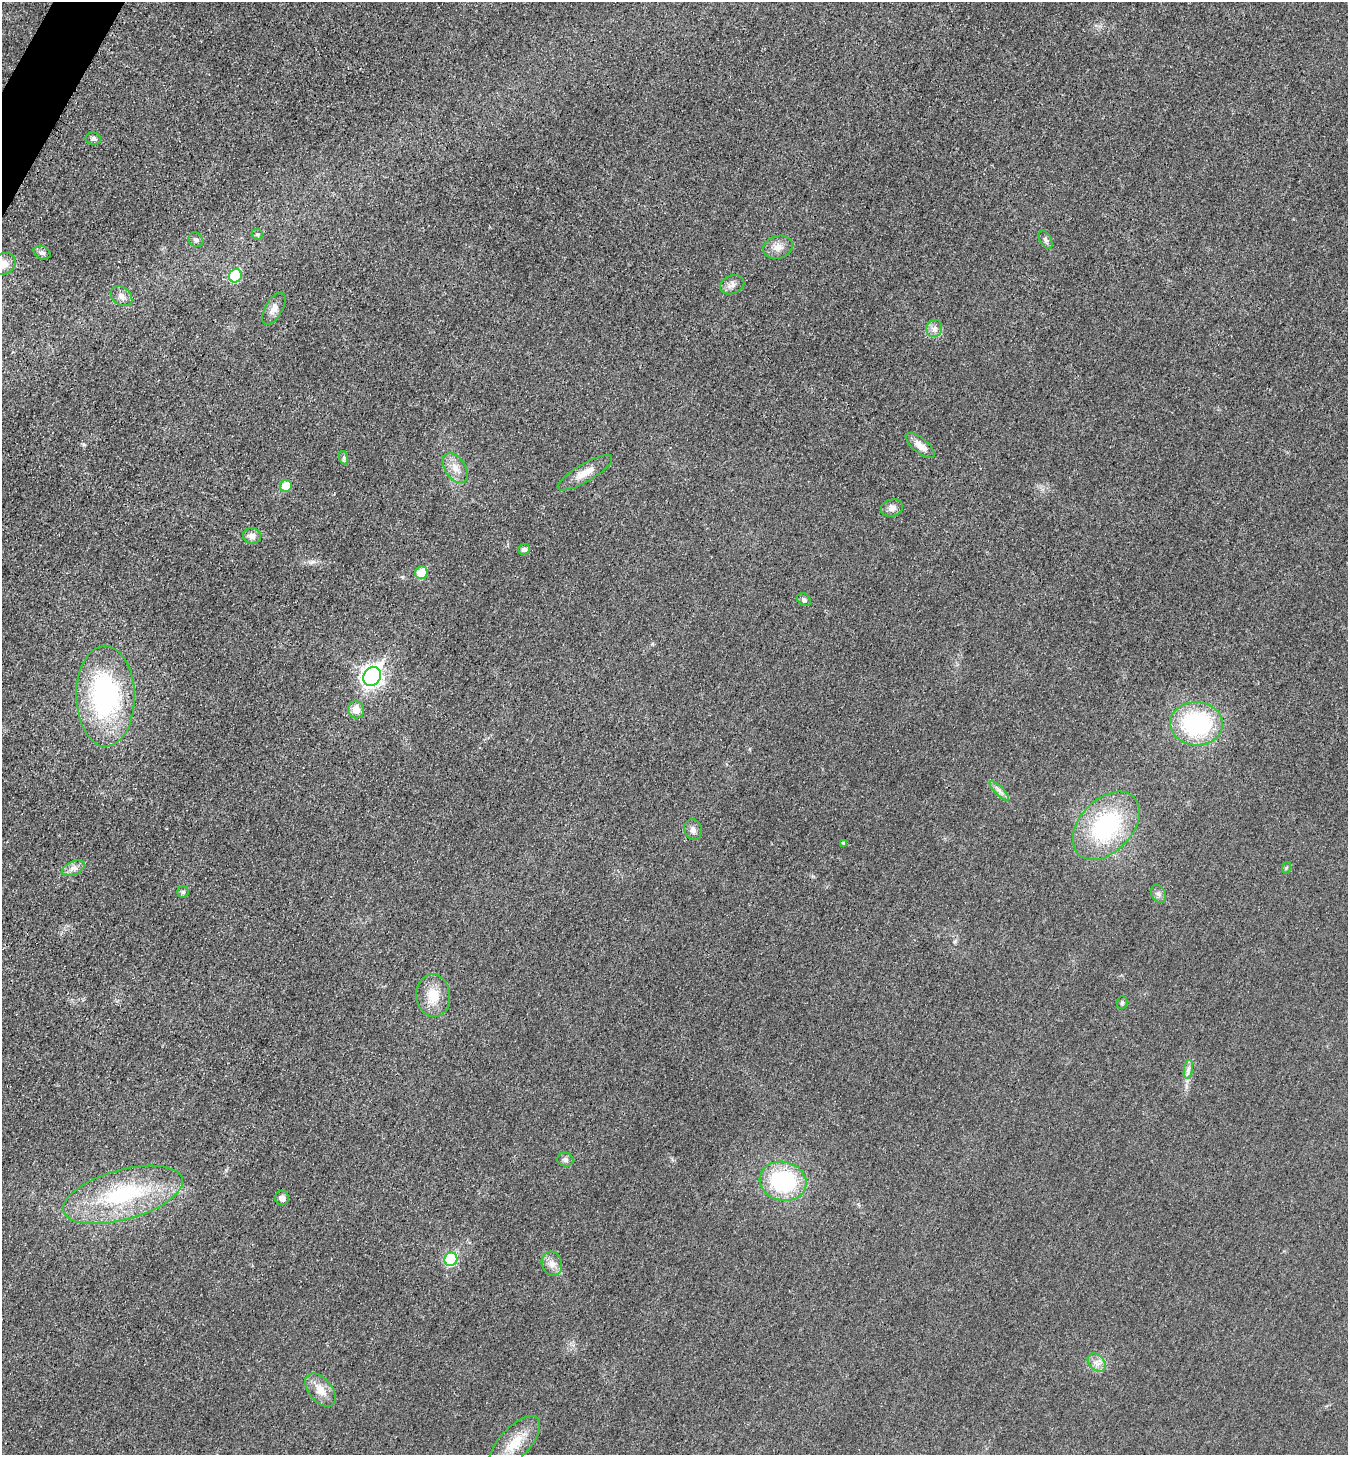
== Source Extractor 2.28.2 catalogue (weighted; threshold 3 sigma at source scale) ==
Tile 11 of 4 x 4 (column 3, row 3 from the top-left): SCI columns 2849-4194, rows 1467-2919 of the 5843 x 5836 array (HDU 1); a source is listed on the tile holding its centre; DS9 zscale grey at full resolution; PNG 1350 x 1457 px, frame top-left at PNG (2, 2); each listed source drawn as its Kron ellipse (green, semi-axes under 4 px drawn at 4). Shown black and unused: <1% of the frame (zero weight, under 3 of 4 exposures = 1% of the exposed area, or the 3 px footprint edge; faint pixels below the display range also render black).
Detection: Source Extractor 2.28.2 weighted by HDU 2 'WHT'; one run over the whole footprint, this tile lists its part. Background 0.018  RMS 0.0053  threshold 0.0239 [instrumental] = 3 sigma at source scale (4.5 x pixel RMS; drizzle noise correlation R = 1.50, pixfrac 1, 0.05/0.05 arcsec/px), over >= 5 px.
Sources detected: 46; all 46 listed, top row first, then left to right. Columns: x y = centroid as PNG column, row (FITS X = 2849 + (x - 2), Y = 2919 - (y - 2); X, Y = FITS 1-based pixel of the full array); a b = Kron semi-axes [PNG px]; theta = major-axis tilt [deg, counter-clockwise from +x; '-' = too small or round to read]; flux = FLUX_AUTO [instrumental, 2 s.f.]
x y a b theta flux
93 139 8 6 -8 1.4
257 234 6 5 - 1
196 240 8 6 -43 1.6
1046 240 10 6 -62 1.7
778 247 15 11 16 4.7
42 253 9 6 -24 1.8
3 264 13 10 31 5.2
235 276 7 6 - 33
732 285 12 9 23 3
122 296 12 8 -39 2.9
274 309 18 8 59 4
934 328 9 7 71 2.5
920 446 18 7 -39 5.1
344 458 7 4 -71 1.1
455 468 16 10 -56 5.6
585 473 31 9 31 7.3
286 486 6 6 - 9.7
892 508 11 8 17 2.8
252 536 9 8 - 3.3
524 549 5 5 - 2
421 573 6 6 - 11
804 600 8 5 -37 1.2
372 676 10 8 55 240
105 696 50 29 -89 93
356 710 8 8 - 5
1196 724 26 21 -2 62
999 791 13 3 -45 2
1106 826 40 26 46 58
693 830 10 8 -71 2.4
844 843 4 4 - 1.2
73 868 12 6 24 2.8
1286 868 6 3 71 0.65
183 892 5 5 - 0.99
1159 894 10 7 -64 1.9
433 996 21 17 -83 11
1122 1003 6 5 - 0.88
1188 1069 9 4 81 1.8
565 1160 8 6 -18 1.8
783 1181 23 19 -12 51
123 1195 62 25 15 58
282 1198 7 7 - 2.8
451 1259 7 6 - 40
552 1264 12 10 -73 3.8
1097 1363 10 7 -45 3.2
320 1390 19 11 -50 7.3
515 1443 34 15 47 15
Isophote crosses this tile's border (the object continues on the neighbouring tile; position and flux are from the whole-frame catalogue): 1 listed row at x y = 3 264